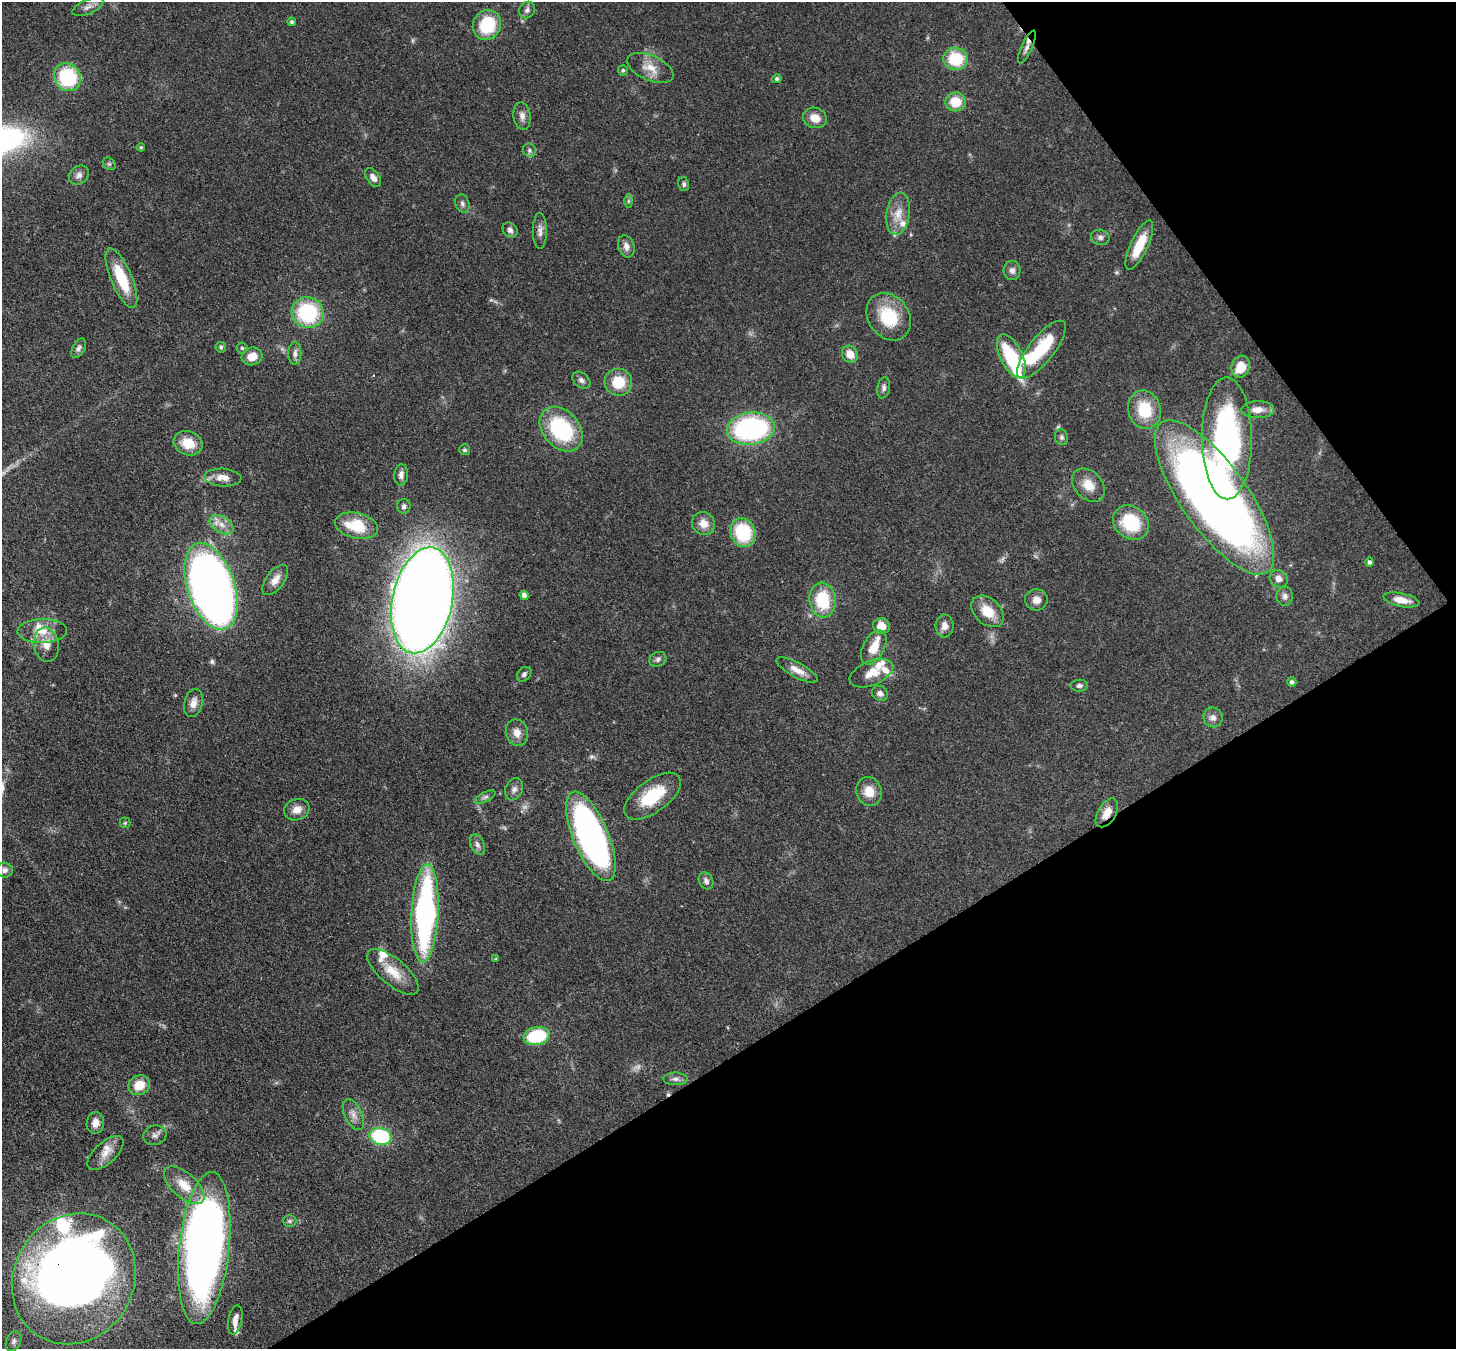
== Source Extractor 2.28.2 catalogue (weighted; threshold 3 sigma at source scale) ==
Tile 12 of 4 x 4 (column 4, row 3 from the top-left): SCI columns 4439-5892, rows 1693-3039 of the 5970 x 5942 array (HDU 1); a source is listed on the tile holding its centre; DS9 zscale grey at full resolution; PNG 1458 x 1351 px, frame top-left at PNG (2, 2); each listed source drawn as its Kron ellipse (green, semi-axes under 4 px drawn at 4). Shown black and unused: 30% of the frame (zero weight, under 3 of 4 exposures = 7% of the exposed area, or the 3 px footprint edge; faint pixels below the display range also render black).
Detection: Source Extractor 2.28.2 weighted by HDU 2 'WHT'; one run over the whole footprint, this tile lists its part. Background 0.0754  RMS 0.0038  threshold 0.0172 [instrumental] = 3 sigma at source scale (4.5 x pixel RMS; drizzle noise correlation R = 1.50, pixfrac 1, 0.05/0.05 arcsec/px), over >= 5 px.
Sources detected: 133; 3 too faint to see at this stretch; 3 inside a brighter object's white glare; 2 cosmic-ray / hot-pixel residue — neither listed nor drawn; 10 inside a brighter listed object's ellipse — not listed separately; the other 115 listed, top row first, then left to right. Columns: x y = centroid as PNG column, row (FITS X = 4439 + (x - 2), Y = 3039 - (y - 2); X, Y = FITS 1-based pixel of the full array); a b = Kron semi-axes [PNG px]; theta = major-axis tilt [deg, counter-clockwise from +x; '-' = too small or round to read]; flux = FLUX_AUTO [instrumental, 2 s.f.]
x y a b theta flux
88 7 16 7 22 2.1
527 10 9 7 50 1.2
292 22 4 4 - 0.62
487 25 15 14 - 19
1027 47 18 5 66 1.8
956 59 12 11 - 16
650 68 25 12 -23 5.8
623 70 5 5 - 0.73
67 77 15 13 -53 26
777 79 5 4 - 0.93
956 102 10 9 - 8.8
522 116 14 8 -81 2.2
815 118 12 10 -20 4.8
141 147 4 3 - 0.39
529 150 7 6 - 1
109 164 7 5 -42 0.74
79 175 10 9 - 1.8
373 177 11 6 -55 2.2
684 184 7 5 -74 0.84
628 201 7 4 90 0.68
462 204 9 7 -71 1.2
898 214 21 11 81 6
510 230 8 6 -48 1.3
540 231 18 7 -90 2.2
1100 237 9 7 -10 1.5
1139 245 27 8 65 11
626 246 11 8 -73 2.3
1012 270 9 8 - 1.8
121 278 32 10 -67 16
308 313 16 15 - 30
889 317 25 20 -54 17
221 347 5 5 - 0.79
79 348 10 6 63 1.3
242 348 5 5 - 0.65
1041 350 36 12 51 21
295 353 11 6 89 1.6
850 354 9 7 -54 4.3
252 356 10 8 17 4.6
1011 356 24 11 -64 26
1241 367 11 9 73 7.3
581 380 10 7 -39 1.5
618 382 14 13 - 9.8
884 388 10 6 80 1.3
1144 410 19 16 -74 13
1258 410 16 8 1 3.9
561 429 25 18 -49 33
751 429 24 16 7 68
1062 437 8 6 -75 1
1227 438 61 25 -90 90
188 443 15 12 -22 8
465 450 5 5 - 0.69
401 475 10 7 85 2.1
223 478 19 9 -3 3.7
1088 485 19 13 -45 5.5
1215 497 91 33 -55 410
404 506 7 7 - 1.3
703 523 12 11 - 4.1
1131 523 19 16 -39 19
222 525 13 8 -32 3.3
356 526 22 13 -13 14
743 532 15 12 -64 22
1369 562 5 4 - 1
1279 579 9 8 - 2.5
275 580 17 9 54 3.7
211 586 45 23 -71 360
524 595 4 4 - 1.8
1285 596 9 8 - 1.6
422 600 54 30 78 910
823 600 17 13 -84 16
1036 600 11 10 - 3
1401 600 18 6 -12 4.2
988 611 18 13 -42 7.9
881 626 8 8 - 4.7
944 626 11 9 -88 2.7
42 631 25 12 1 7.1
46 645 17 12 -79 4.8
874 647 19 10 62 5.9
658 659 9 7 28 1.2
797 670 23 7 -28 4
871 673 23 12 22 5.5
524 674 8 6 47 1.1
1292 682 4 4 - 1.1
1079 686 9 6 2 1.1
880 693 8 7 - 1.5
193 703 14 9 75 3.2
1213 717 10 9 - 2.1
517 733 13 11 -74 3.3
514 789 11 8 67 1.8
869 791 14 12 -72 5.6
653 796 33 16 36 16
485 797 11 5 26 1.1
297 810 13 10 18 3.4
1107 813 16 9 59 4.7
125 823 5 5 - 0.52
591 836 48 17 -67 150
477 845 11 6 -64 1.6
5 870 8 7 - 1.4
706 881 9 7 -64 1.5
425 913 49 13 87 100
496 959 4 4 - 0.41
393 972 32 13 -40 8.4
537 1036 13 9 11 23
675 1079 12 6 0 1.5
139 1085 11 9 27 6.7
353 1114 16 8 -64 2.9
95 1123 11 8 81 3.2
155 1135 12 9 17 1.7
380 1136 11 8 -16 30
106 1153 22 11 42 4.5
184 1185 25 12 -42 7.7
289 1221 7 6 - 0.74
204 1248 76 25 84 280
74 1279 67 60 60 380
235 1320 14 7 79 2.7
14 1341 10 7 69 1.5
Overlapping masked pixels (flux is a lower limit): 4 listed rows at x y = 422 600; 1107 813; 591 836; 74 1279
Isophote crosses this tile's border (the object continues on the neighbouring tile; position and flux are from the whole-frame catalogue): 1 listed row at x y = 74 1279